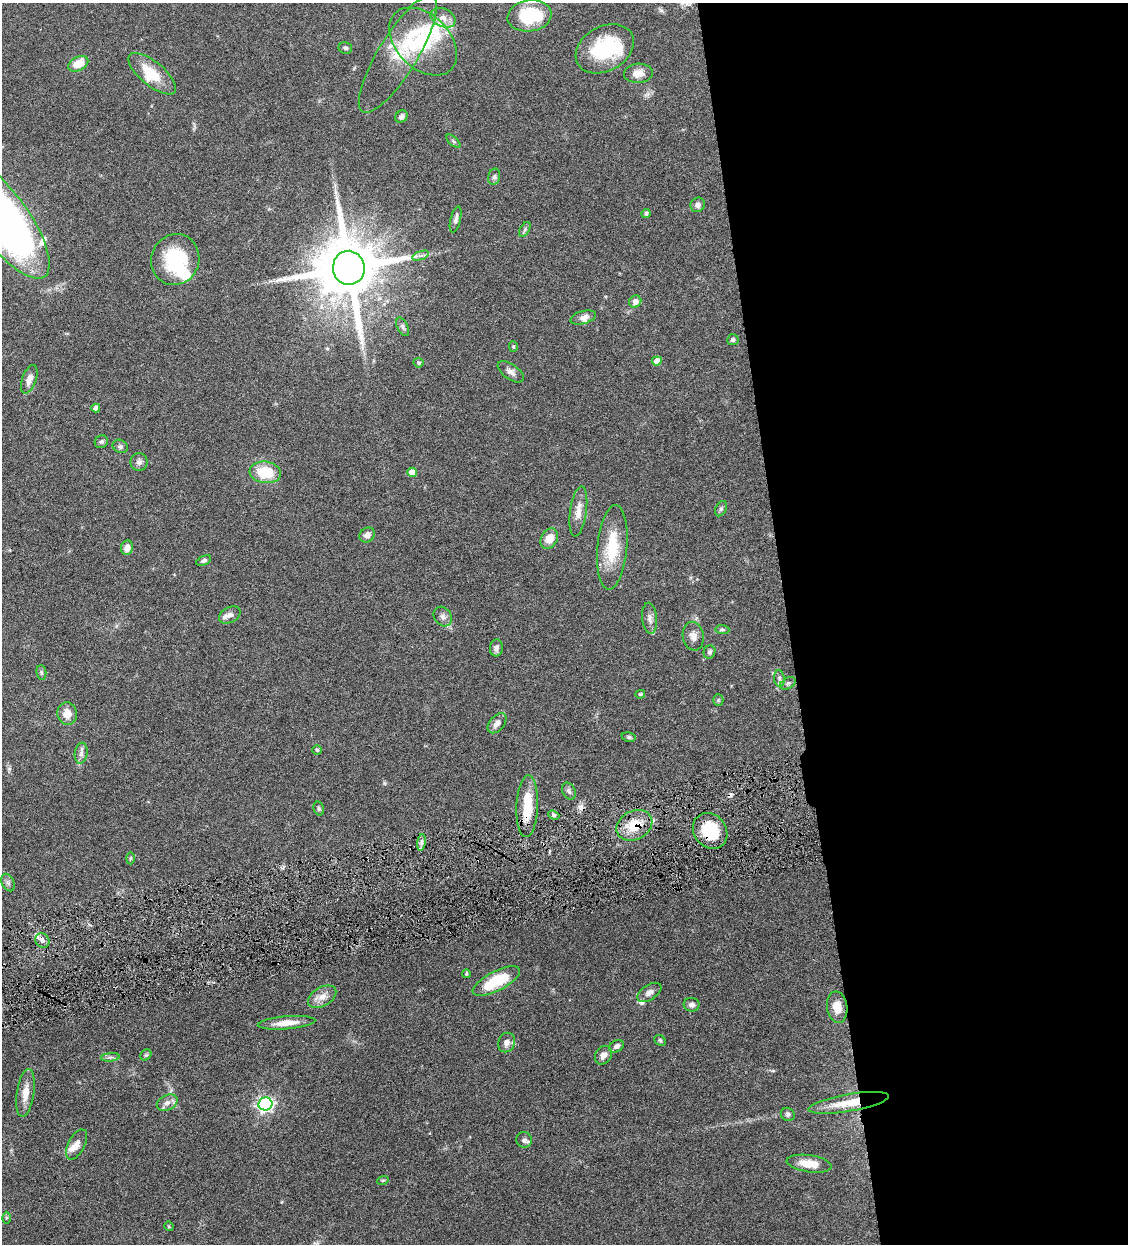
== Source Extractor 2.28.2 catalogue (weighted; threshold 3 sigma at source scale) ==
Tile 8 of 4 x 4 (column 4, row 2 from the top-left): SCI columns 3639-4764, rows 2487-3728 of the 4910 x 4972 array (HDU 1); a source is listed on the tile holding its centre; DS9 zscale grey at full resolution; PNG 1130 x 1246 px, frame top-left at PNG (2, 3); each listed source drawn as its Kron ellipse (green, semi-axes under 4 px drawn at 4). Shown black and unused: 30% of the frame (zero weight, under 4 of 8 exposures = <1% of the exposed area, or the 3 px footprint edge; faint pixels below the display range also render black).
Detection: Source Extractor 2.28.2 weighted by HDU 2 'WHT'; one run over the whole footprint, this tile lists its part. Background 0.0431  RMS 0.0036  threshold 0.0146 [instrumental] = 3 sigma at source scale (4.09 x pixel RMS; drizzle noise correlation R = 1.36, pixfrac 0.8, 0.05/0.05 arcsec/px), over >= 5 px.
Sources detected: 108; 3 inside a brighter object's white glare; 2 cosmic-ray / hot-pixel residue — neither listed nor drawn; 10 inside a brighter listed object's ellipse — not listed separately; the other 93 listed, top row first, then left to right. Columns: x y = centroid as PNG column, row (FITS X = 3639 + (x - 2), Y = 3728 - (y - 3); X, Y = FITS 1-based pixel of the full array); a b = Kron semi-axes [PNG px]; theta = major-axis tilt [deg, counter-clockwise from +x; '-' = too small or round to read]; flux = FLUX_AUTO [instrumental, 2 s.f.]
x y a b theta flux
529 16 22 15 8 19
443 18 13 9 -24 2.6
423 41 40 27 -45 23
345 48 7 6 - 0.72
605 49 31 22 29 21
398 54 67 19 58 13
78 64 11 7 27 5.7
638 73 14 9 4 3.1
152 74 29 12 -40 8.6
401 117 7 5 49 1.1
453 141 9 4 -42 0.6
494 177 8 6 75 0.83
698 205 7 7 - 1.1
646 213 4 4 - 0.67
3 219 70 25 -54 200
456 219 13 5 76 1.3
525 229 8 4 60 0.63
421 256 9 4 19 0.86
175 259 26 24 68 19
349 268 17 16 - 3100
635 301 6 5 - 1.9
583 317 13 6 16 1.8
403 327 10 5 -64 0.86
733 340 6 5 - 0.84
513 346 5 4 - 0.43
657 361 5 4 - 3
418 363 5 4 - 0.48
511 372 15 7 -36 1.6
29 379 15 7 70 2.4
96 408 4 4 - 1.7
101 442 7 6 - 0.67
120 446 8 6 -25 0.79
139 462 9 8 - 1.3
265 472 16 10 -7 10
412 472 5 5 - 3.6
721 509 8 5 62 0.69
578 511 25 8 82 3.6
367 535 8 7 - 1.7
549 539 11 8 59 4.2
612 547 42 15 85 13
127 548 7 6 - 2.2
204 561 8 4 24 0.74
230 615 11 7 29 1.5
443 617 11 8 -53 1.5
650 618 15 7 -85 1.7
722 629 7 4 -5 0.62
693 636 14 10 -79 2.2
496 648 8 6 83 1.3
709 652 7 5 68 0.81
41 672 7 5 -84 0.56
779 678 8 5 -84 0.98
788 683 8 5 29 0.88
640 694 5 3 - 0.36
718 700 5 5 - 0.43
67 714 11 10 - 3.2
497 723 12 7 49 1.8
629 737 7 4 -9 0.59
317 750 5 4 - 0.52
81 753 10 6 83 1.4
569 791 9 6 -63 0.92
527 806 31 10 87 11
319 809 7 5 -74 0.63
554 815 6 4 -23 0.64
634 825 19 14 29 7.9
710 831 19 16 -52 13
421 842 8 4 81 0.97
130 858 6 4 88 0.45
8 883 9 6 -63 0.92
42 940 7 6 - 1.3
466 974 4 3 - 0.38
496 981 26 9 27 14
649 992 14 7 34 1.8
322 997 15 9 31 2.9
692 1005 8 7 - 1.1
837 1007 16 10 -81 4.4
286 1023 29 6 5 4.3
660 1040 6 5 - 0.57
506 1043 10 8 68 1.8
616 1046 8 5 31 1.2
146 1055 6 5 - 0.49
603 1055 10 8 53 1.9
110 1057 9 3 5 0.75
25 1093 24 8 82 4.1
167 1103 11 7 28 1.7
849 1103 41 8 10 9.3
265 1104 7 6 - 94
788 1114 7 6 - 0.85
524 1140 8 7 - 1.2
77 1144 16 8 62 2.3
809 1164 22 8 -8 5.8
383 1180 6 3 19 0.36
6 1218 6 4 90 0.44
169 1226 5 4 - 0.37
Overlapping masked pixels (flux is a lower limit): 5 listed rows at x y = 527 806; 634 825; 710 831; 42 940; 849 1103
Isophote crosses this tile's border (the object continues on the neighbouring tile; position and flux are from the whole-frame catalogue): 1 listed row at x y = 3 219